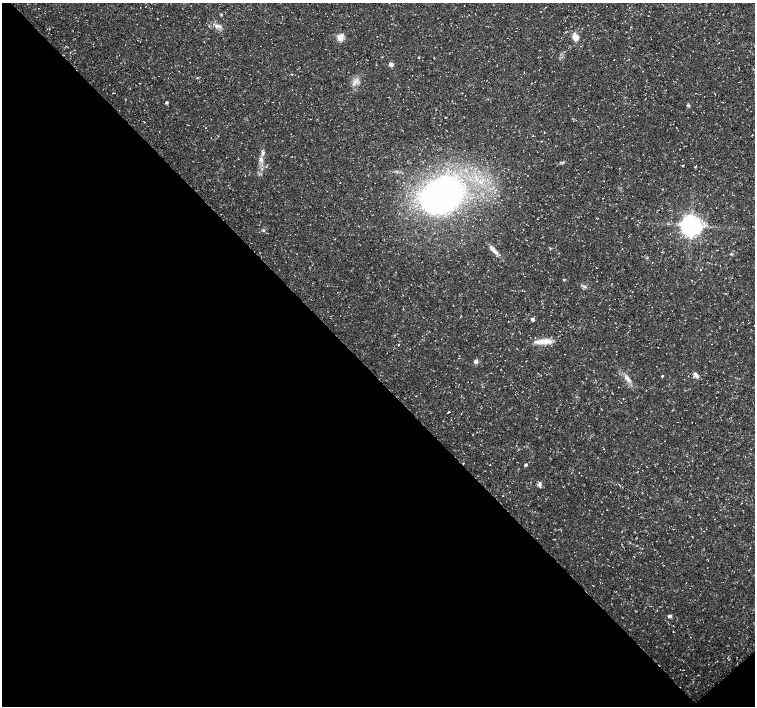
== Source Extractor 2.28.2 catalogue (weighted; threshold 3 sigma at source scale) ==
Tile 14 of 4 x 4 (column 2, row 4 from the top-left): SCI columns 1506-3010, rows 150-1557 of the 6024 x 5999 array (HDU 1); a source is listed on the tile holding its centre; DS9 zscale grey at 2 x 2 block average (1 PNG px = mean of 2 x 2 image px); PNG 757 x 708 px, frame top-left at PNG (2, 3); no overlay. Shown black and unused: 47% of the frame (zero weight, under 3 of 5 exposures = <1% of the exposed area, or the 3 px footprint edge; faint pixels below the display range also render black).
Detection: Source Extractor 2.28.2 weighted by HDU 2 'WHT'; one run over the whole footprint, this tile lists its part. Background 0.0235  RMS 0.0023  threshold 0.0105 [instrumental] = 3 sigma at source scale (4.5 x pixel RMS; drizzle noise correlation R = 1.50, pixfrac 1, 0.0396/0.0396 arcsec/px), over >= 5 px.
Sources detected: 38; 1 inside a brighter object's white glare — not listed; the other 37 listed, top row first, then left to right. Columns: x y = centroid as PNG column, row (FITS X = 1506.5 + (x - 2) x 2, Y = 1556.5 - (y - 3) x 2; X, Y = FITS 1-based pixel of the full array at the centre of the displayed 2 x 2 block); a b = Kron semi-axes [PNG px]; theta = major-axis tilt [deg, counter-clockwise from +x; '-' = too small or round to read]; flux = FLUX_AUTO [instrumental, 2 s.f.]
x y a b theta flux
221 15 3 3 - 0.44
648 16 2 2 - 0.23
340 37 3 3 - 20
575 37 9 8 - 3.5
419 57 2 2 - 0.41
434 58 2 2 - 0.18
614 60 2 2 - 0.2
391 64 3 3 - 5.1
355 82 12 3 55 2.1
167 103 3 2 - 1
688 105 4 3 - 0.71
544 132 2 2 - 0.17
541 141 2 2 - 0.24
262 153 6 3 -85 1.1
261 159 5 4 - 1.4
563 162 5 2 - 0.53
683 166 2 2 - 0.45
340 183 2 2 - 0.2
441 195 25 19 26 230
691 226 6 5 - 330
263 230 4 3 - 0.63
494 250 16 4 -49 3.1
731 254 4 3 - 0.5
701 269 2 2 - 0.27
584 286 6 2 -23 0.88
532 319 3 3 - 2.3
543 341 19 6 5 6.8
476 361 3 3 - 4.1
696 375 9 4 -59 1.7
662 376 2 2 - 0.66
627 378 8 4 -39 2.1
448 412 4 2 - 0.28
490 465 2 2 - 0.16
526 465 4 3 - 0.89
539 484 7 4 89 1.5
555 539 3 2 - 0.23
670 616 5 3 - 1.1
Diffuse or blended objects may show on this block-average render without a row.